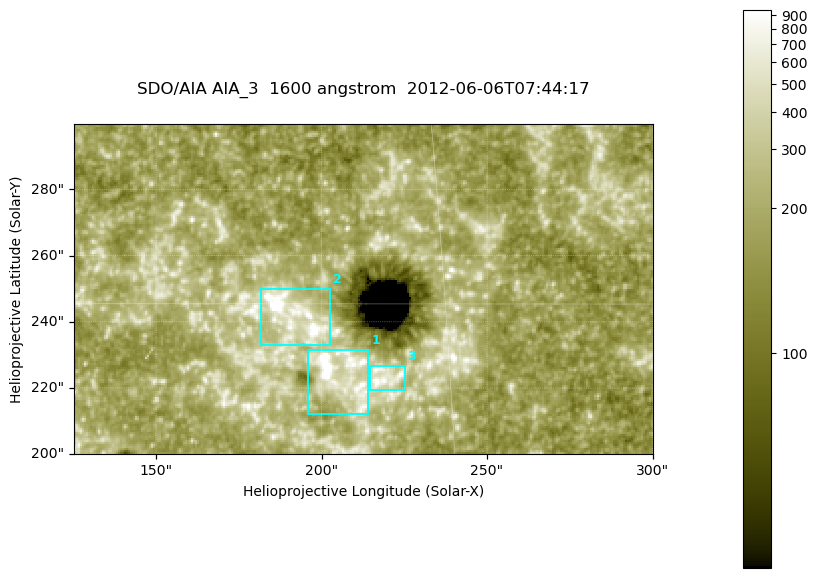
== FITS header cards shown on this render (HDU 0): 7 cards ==
TELESCOP= 'SDO/AIA '
INSTRUME= 'AIA_3   '
WAVELNTH=                 1600
WAVEUNIT= 'angstrom'
DATE-OBS= '2012-06-06T07:44:17.12'
CTYPE1  = 'HPLN-TAN'
CTYPE2  = 'HPLT-TAN'

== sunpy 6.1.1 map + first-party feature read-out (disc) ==
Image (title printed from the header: SDO/AIA AIA_3  1600 angstrom  2012-06-06T07:44:17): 287 x 164 px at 0.609 arcsec/px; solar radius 946 arcsec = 1552 px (partial field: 0.6% of the solar disc is inside the frame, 100% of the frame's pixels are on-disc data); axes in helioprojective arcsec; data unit not stated in the header (colour bar unlabelled)
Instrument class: DISC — disc imager (sunpy class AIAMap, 1600 A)
Bright regions (active regions / flare kernels): reference = the on-disc median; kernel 3 px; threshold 5 sigma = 332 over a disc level ~184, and >= 1.15x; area >= 47 px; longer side >= 3 px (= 1.8 arcsec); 3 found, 3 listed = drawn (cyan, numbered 1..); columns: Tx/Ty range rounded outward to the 2 arcsec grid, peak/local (2 s.f.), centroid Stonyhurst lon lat
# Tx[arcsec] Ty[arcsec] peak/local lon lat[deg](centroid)
1 196..214 212..232 14 +13 +14
2 182..204 232..250 8.3 +12 +15
3 214..226 218..228 5 +14 +14